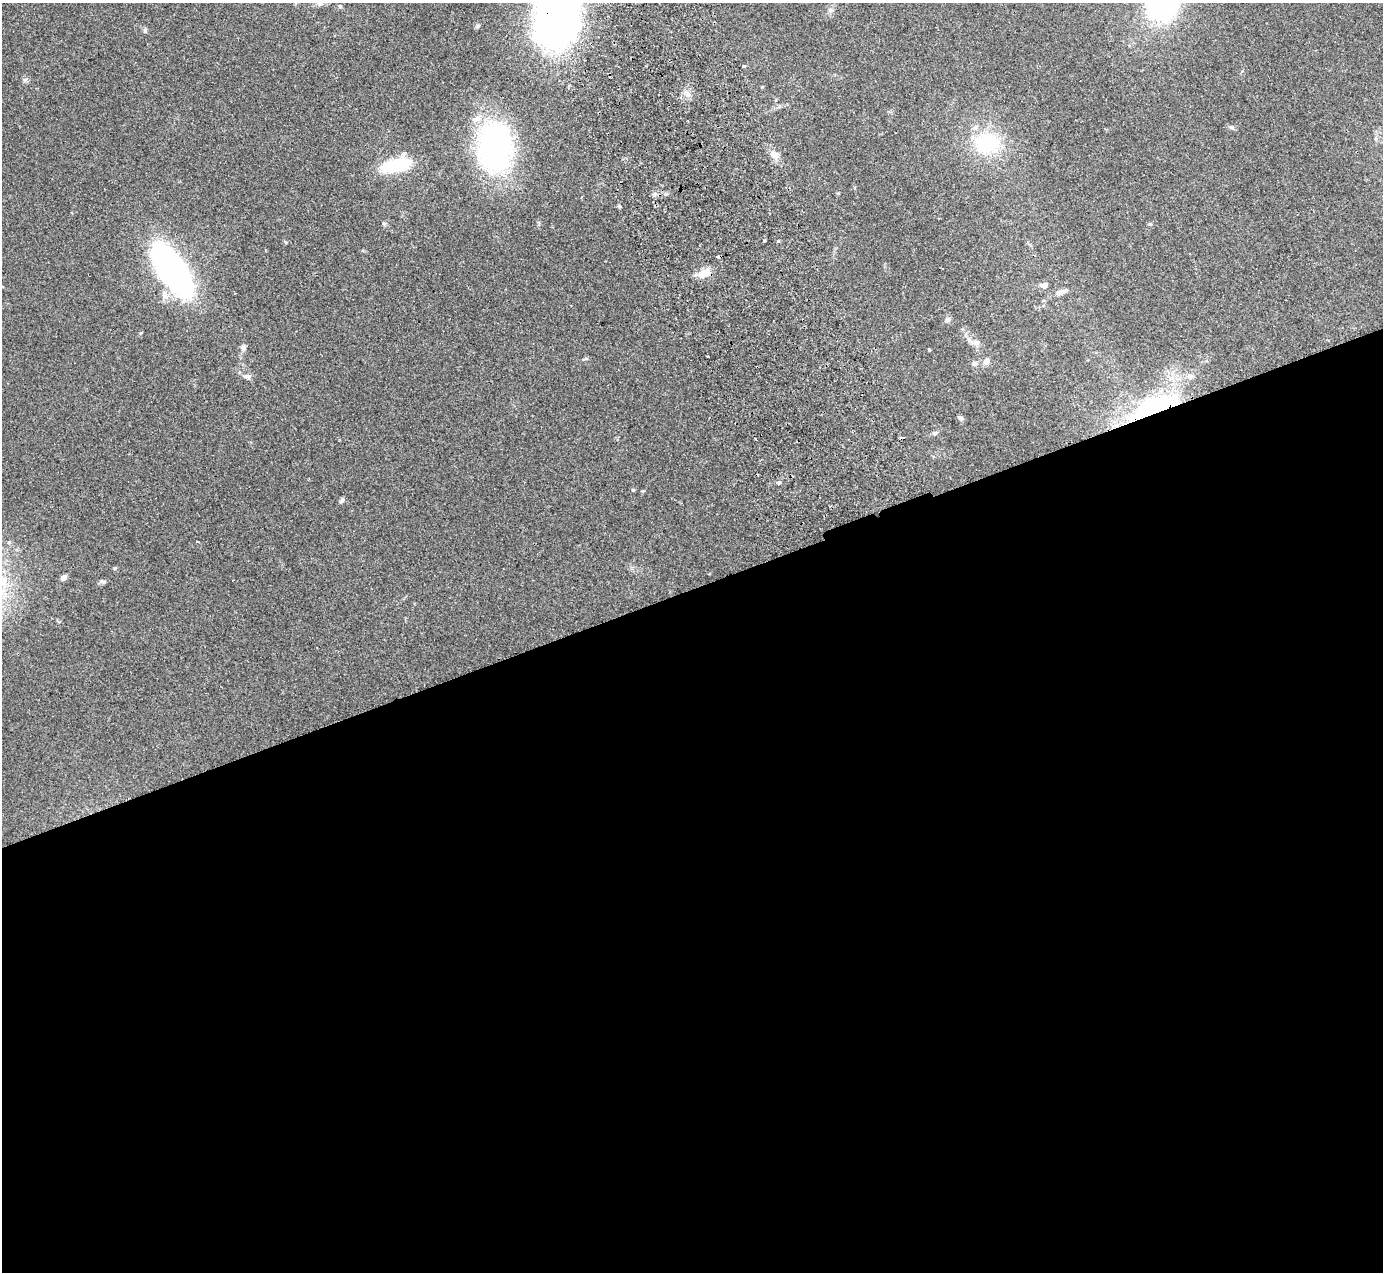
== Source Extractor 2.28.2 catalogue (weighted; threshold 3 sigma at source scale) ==
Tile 15 of 4 x 4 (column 3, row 4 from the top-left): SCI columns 2819-4199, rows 180-1449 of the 5636 x 5565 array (HDU 1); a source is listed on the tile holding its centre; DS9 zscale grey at full resolution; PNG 1385 x 1274 px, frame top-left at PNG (2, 3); no overlay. Shown black and unused: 54% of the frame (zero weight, under 2 of 3 exposures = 3% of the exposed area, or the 3 px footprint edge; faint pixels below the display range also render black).
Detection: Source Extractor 2.28.2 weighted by HDU 2 'WHT'; one run over the whole footprint, this tile lists its part. Background 0.0772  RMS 0.0083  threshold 0.0374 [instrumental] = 3 sigma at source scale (4.5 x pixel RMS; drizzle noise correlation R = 1.50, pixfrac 1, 0.05/0.05 arcsec/px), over >= 5 px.
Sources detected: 39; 3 cosmic-ray / hot-pixel residue — not listed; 1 inside a brighter listed object's ellipse — not listed separately; the other 35 listed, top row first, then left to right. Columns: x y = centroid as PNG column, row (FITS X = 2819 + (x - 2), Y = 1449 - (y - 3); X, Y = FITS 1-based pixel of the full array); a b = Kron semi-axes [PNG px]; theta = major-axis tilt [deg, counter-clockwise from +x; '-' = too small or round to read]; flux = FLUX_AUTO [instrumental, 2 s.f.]
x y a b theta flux
320 3 8 7 - 3.1
340 6 6 5 - 1.2
831 10 6 6 - 1.9
557 18 37 27 76 520
145 31 7 5 -79 1.3
1231 127 6 5 - 1.4
987 143 32 25 1 52
495 147 41 27 85 210
774 155 13 7 -47 5.7
396 165 29 11 11 55
619 206 5 3 - 1.1
764 240 4 3 - 3.8
778 241 3 3 - 2.8
172 270 43 17 -54 340
704 273 14 9 19 12
1044 285 6 5 - 3.9
1061 292 16 6 20 4.6
947 319 8 6 46 2.1
976 342 8 6 20 2.7
243 348 9 7 -80 2.4
929 350 4 4 - 0.72
708 356 3 2 - 1.7
986 361 9 7 70 3.4
974 364 7 6 - 2.5
1190 376 8 6 -20 2.5
247 377 12 6 -17 2.8
1151 408 58 22 26 110
960 418 7 5 -54 2.2
935 433 6 5 - 1.8
756 439 3 3 - 4.1
779 482 5 4 - 1.3
633 490 4 4 - 1.1
342 500 9 4 52 1.8
115 568 5 4 - 0.92
63 578 8 6 52 3
Overlapping masked pixels (flux is a lower limit): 2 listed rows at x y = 557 18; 1151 408
Isophote crosses this tile's border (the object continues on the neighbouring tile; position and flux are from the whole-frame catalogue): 2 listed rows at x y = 320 3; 557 18
Unlisted compact peaks at least as high as the median listed source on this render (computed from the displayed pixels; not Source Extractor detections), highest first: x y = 101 581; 25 80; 383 223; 1150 224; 643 491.